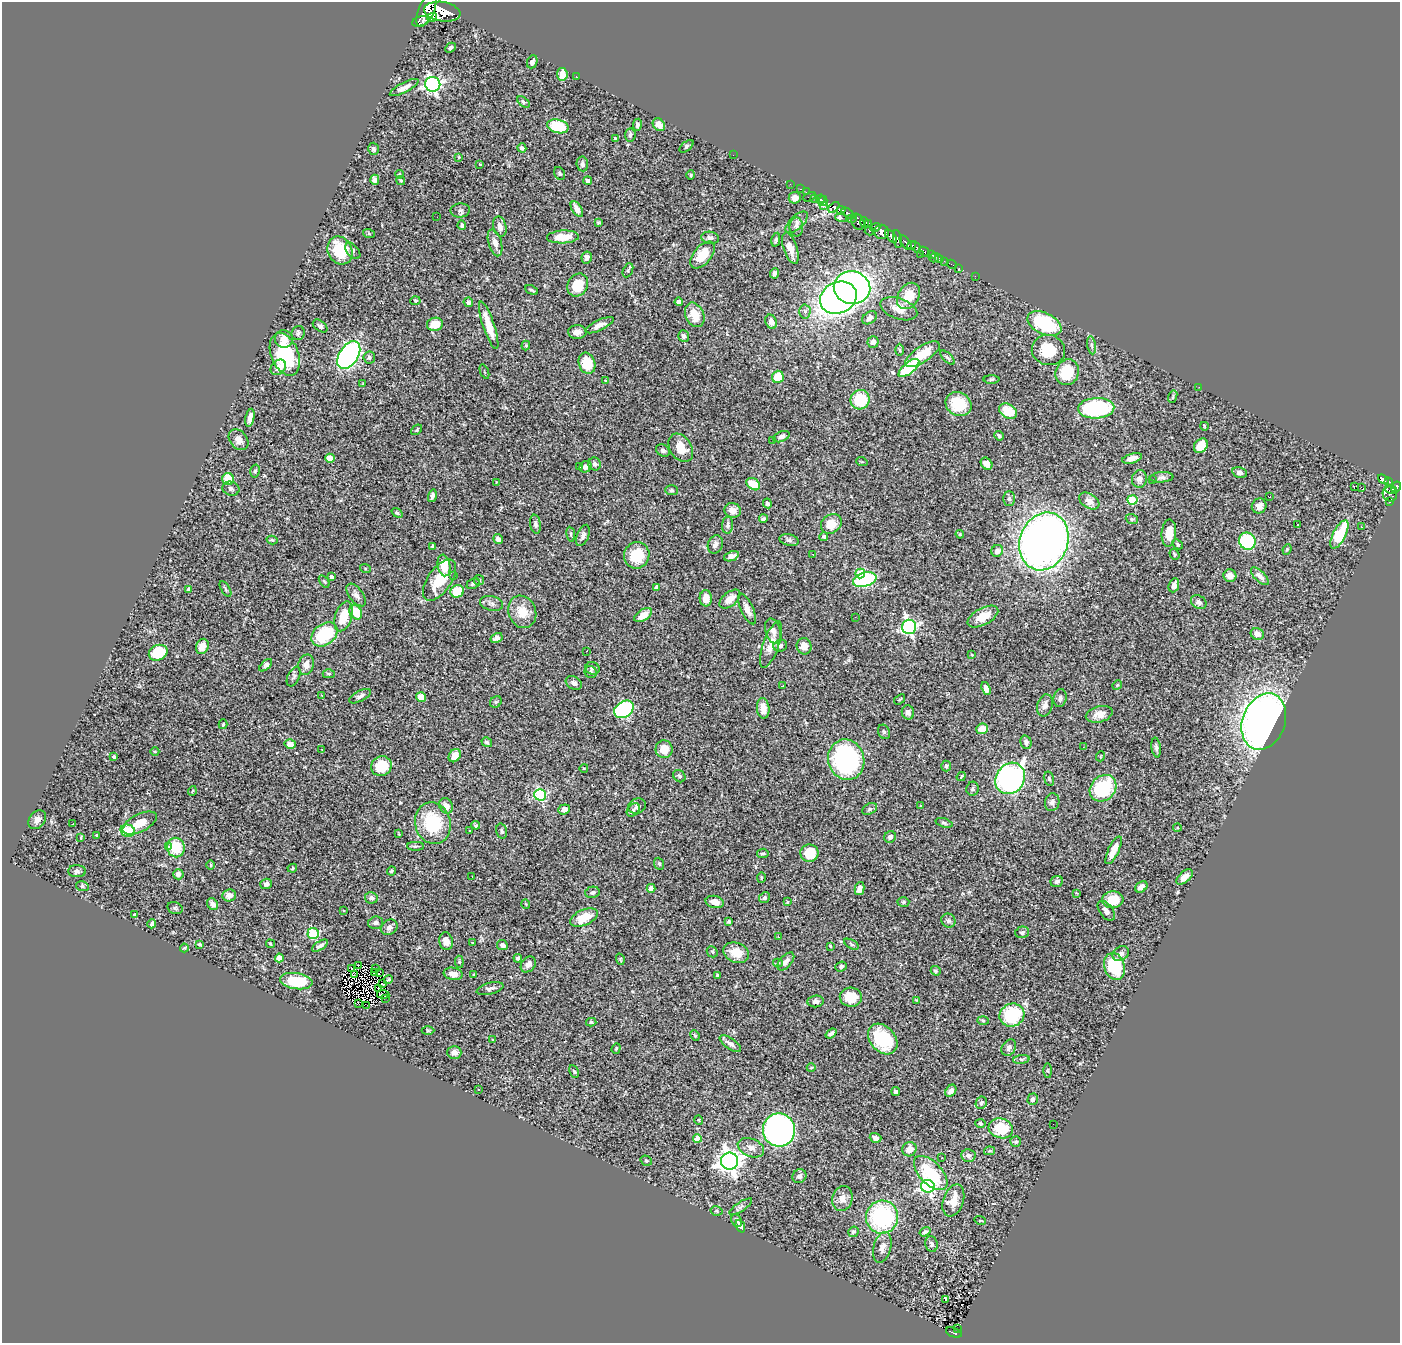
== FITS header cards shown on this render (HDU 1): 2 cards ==
NAXIS1  =                 1398
NAXIS2  =                 1341

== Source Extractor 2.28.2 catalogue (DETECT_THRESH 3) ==
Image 1398 x 1341 px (HDU 1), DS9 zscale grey, 1 PNG px = 1 image px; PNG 1402 x 1345 px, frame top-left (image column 1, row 1341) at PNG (2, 2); each listed source drawn as its Kron ellipse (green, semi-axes under 4 px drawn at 4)
Background 0.81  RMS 0.025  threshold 0.074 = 3 sigma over >= 5 px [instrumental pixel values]
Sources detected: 456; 3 with non-positive FLUX_AUTO (blend fragments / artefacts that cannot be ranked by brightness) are neither listed nor drawn; the other 453 listed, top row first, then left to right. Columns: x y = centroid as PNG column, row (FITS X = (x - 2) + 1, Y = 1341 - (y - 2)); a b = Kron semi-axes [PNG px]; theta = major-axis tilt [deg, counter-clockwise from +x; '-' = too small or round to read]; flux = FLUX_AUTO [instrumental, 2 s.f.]
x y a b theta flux
427 10 18 8 66 1300
442 12 18 9 -9 1900
432 17 5 3 - 120
421 21 9 4 16 270
450 48 6 4 44 4.2
532 62 7 5 66 5.3
562 74 6 5 - 18
576 76 3 2 - 2.5
433 84 7 7 - 460
404 87 16 5 27 10
523 102 7 4 -37 2.7
637 125 6 4 83 5
659 125 7 5 -47 12
558 126 11 6 -14 59
630 135 6 5 - 4.6
615 138 4 3 - 1.5
687 146 8 4 39 3
522 148 5 4 - 4.8
373 149 6 5 - 4.4
733 155 2 2 - 80
459 157 3 3 - 1.4
582 164 7 6 - 6
480 165 3 2 - 1.4
560 173 7 5 -60 3.2
399 174 4 4 - 2
691 175 4 4 - 2
375 180 5 4 - 8.4
588 180 4 4 - 3.7
401 181 5 4 - 2.5
790 184 2 2 - 5.8
800 189 3 2 - 12
806 192 2 2 - 6.5
809 197 6 3 26 25
795 198 6 6 - 10
815 198 3 2 - 6.7
820 199 5 3 - 38
823 201 5 3 - 36
824 206 3 3 - 9
834 207 6 4 42 220
577 209 8 5 -56 12
460 210 9 7 4 5.2
841 210 4 4 - 99
848 213 8 4 -39 170
437 217 2 2 - 6.3
841 218 6 3 -15 8.4
852 218 5 2 - 92
797 222 14 6 43 7.8
858 222 8 6 -62 240
865 222 5 4 - 55
598 223 4 4 - 1.7
869 223 3 3 - 24
462 225 4 4 - 2.8
500 227 10 6 -77 8.9
796 227 9 7 -90 6.5
875 227 5 4 - 160
869 231 5 3 - 67
881 232 7 7 - 440
369 234 6 4 -20 2
891 236 8 4 -48 340
563 237 16 6 3 29
710 238 9 6 -8 4.5
897 239 9 4 -81 130
776 240 7 4 78 2.9
495 243 14 6 -74 13
906 243 8 4 -55 220
911 245 4 3 - 92
916 247 6 4 -56 130
790 248 16 6 -71 18
340 250 14 12 -64 67
353 251 9 5 -50 4.1
924 252 6 3 -45 37
921 254 3 2 - 14
702 255 16 9 50 35
931 255 3 3 - 39
587 257 6 5 - 6.3
934 258 5 3 - 9.3
939 259 4 3 - 28
944 261 2 2 - 5
952 264 5 2 - 6.1
959 268 3 2 - 5.4
628 270 7 4 66 3.1
775 273 5 4 - 5.1
975 276 2 2 - 6.3
578 285 12 10 57 40
852 288 18 16 -11 820
531 290 7 3 -24 2.5
909 296 14 10 58 38
838 298 19 15 24 890
415 301 5 4 - 1.9
468 302 5 4 - 4.4
679 302 4 4 - 5.2
899 309 19 10 -19 23
805 312 7 5 87 5.3
695 315 12 9 -65 31
870 318 8 5 37 7.9
771 322 7 5 -65 12
435 324 8 6 10 26
1044 324 18 10 -25 120
489 325 25 5 -71 34
600 325 15 5 25 9.7
320 326 8 5 -37 4.9
577 332 9 7 -1 8.6
298 333 7 6 - 4.3
684 336 6 5 - 6.2
284 339 9 8 - 11
873 342 5 5 - 6.5
526 345 5 4 - 2.1
1092 345 9 4 -81 4.2
900 350 6 4 -88 2.4
1048 350 17 15 -8 56
285 354 22 13 -68 110
923 354 20 8 33 44
349 355 15 9 57 500
369 357 6 6 - 4.1
947 358 9 4 -44 3.4
587 363 11 8 -72 49
278 367 9 6 47 12
909 368 12 5 39 110
484 372 7 2 -69 1.4
1067 372 13 11 64 62
778 377 6 6 - 32
991 379 8 4 1 2.3
605 381 4 3 - 1.5
363 383 3 2 - 1.1
1199 387 3 2 - 1.7
1173 397 6 4 71 1.9
860 400 10 9 - 65
958 404 13 11 -33 54
1096 408 18 10 3 190
1008 411 10 7 -31 40
250 418 9 4 79 8.7
1204 426 4 2 - 1.4
417 430 6 4 41 2.3
999 436 5 3 - 3.3
781 437 8 5 22 6.7
239 440 11 8 -51 12
773 440 3 3 - 6
1201 446 8 6 50 23
681 448 15 11 -58 27
663 450 7 5 -34 4.3
330 458 5 4 - 42
1132 458 10 4 16 10
862 462 6 3 -18 1.4
595 464 6 6 - 5.5
987 464 6 5 - 9.7
579 467 3 2 - 1.3
586 467 6 5 - 6.9
255 471 7 4 77 3.3
1240 472 7 5 -14 4.3
1162 477 12 5 5 4.7
228 479 6 6 - 51
1139 479 9 7 83 8.1
1384 479 6 3 -35 120
1152 480 3 2 - 1.6
496 482 3 3 - 1.4
1388 482 4 3 - 93
753 484 7 5 -36 30
1354 486 3 3 - 12
1361 487 2 2 - 1700
1396 487 5 4 - 250
231 489 8 7 - 5.2
672 490 6 5 - 2.5
1391 490 6 4 -14 120
1390 494 7 7 - 180
432 496 6 3 77 5.8
1270 497 2 2 - 1.4
1009 498 7 6 - 3.8
1132 500 5 5 - 78
1089 501 11 7 -32 11
1390 502 3 3 - 19
767 503 5 4 - 3.8
1259 506 8 7 - 8.5
733 510 8 7 - 10
397 513 6 4 -36 2.7
763 519 4 3 - 2.8
1132 519 6 5 - 2.6
535 524 9 5 -80 4.7
831 524 11 9 36 28
1298 524 3 2 - 2.2
728 525 8 5 86 4.9
1361 527 2 2 - 1.4
1169 533 13 7 86 24
571 534 7 4 -82 2.6
960 534 4 4 - 1.6
583 535 11 6 68 6.6
1339 535 15 6 63 83
824 536 4 4 - 3
498 539 5 4 - 7.5
272 540 5 4 - 2.1
789 540 9 5 -14 4.4
1044 541 29 24 69 1400
1247 541 9 8 - 120
715 544 9 7 66 7.9
1178 544 6 4 -42 2.4
433 546 4 4 - 2.9
1287 549 5 4 - 2.2
997 551 6 5 - 8.1
813 554 2 2 - 1.2
1174 554 6 4 -54 2.2
637 555 13 12 - 54
731 556 8 4 21 9.5
444 565 11 6 -79 34
365 568 5 3 - 1.7
860 574 5 4 - 43
453 575 2 2 - 23
1230 576 6 6 - 12
1260 576 11 5 -45 8.8
332 577 4 3 - 6
439 580 24 12 55 48
479 580 5 5 - 2.2
865 580 12 7 17 190
324 581 7 3 -55 2.2
473 584 7 5 25 3.2
1174 585 7 5 67 9.4
657 587 4 4 - 6
189 589 4 3 - 4.3
225 589 9 3 -60 2.8
457 591 7 6 - 47
356 595 13 7 -53 7.6
706 598 8 6 -87 15
730 599 12 7 39 16
1199 602 8 6 -35 7.1
492 603 12 7 -13 6.3
747 609 17 6 -65 13
356 612 8 6 -59 41
522 612 16 13 -69 28
643 615 10 5 32 21
344 616 15 8 72 38
983 616 17 8 29 25
855 617 3 2 - 1.6
909 627 7 7 - 390
773 631 13 7 -73 11
324 634 14 10 38 90
1257 634 7 5 -26 11
497 638 6 4 29 7
771 645 24 8 71 19
202 646 8 6 69 15
780 646 7 6 - 4.4
804 646 8 7 - 17
587 651 2 2 - 1
158 653 9 7 24 58
972 655 4 3 - 1.5
266 665 8 4 45 4.8
306 665 10 7 77 12
592 668 7 6 - 3.6
591 672 6 5 - 4.2
329 674 6 4 0 2.1
294 677 10 6 65 4.4
574 683 8 6 -28 6.3
1117 685 5 4 - 1.8
783 686 3 2 - 1.3
986 688 7 4 -70 8.3
322 696 4 3 - 1.3
360 696 12 5 28 5.6
421 697 5 4 - 16
1060 698 9 6 82 5
899 699 6 3 35 1.5
496 702 6 5 - 2.5
1045 705 11 7 73 9.4
763 708 10 6 -85 15
624 709 10 8 34 220
908 712 7 6 - 7.2
1099 714 14 8 15 14
1264 721 29 21 69 1100
223 724 5 4 - 3
982 729 6 5 - 18
884 732 7 5 -62 2.8
487 742 5 4 - 2.9
1026 742 7 5 -75 5.5
290 744 5 5 - 12
1083 747 2 2 - 1
1156 747 10 4 -82 4.7
322 749 2 2 - 1
664 749 9 8 - 25
155 751 4 3 - 1.5
455 756 7 5 55 16
1101 756 5 3 - 1.4
114 757 4 3 - 3.1
846 760 20 18 -72 290
381 766 10 9 - 47
946 766 5 5 - 4.1
584 768 4 3 - 1.1
679 776 7 5 -48 5
961 777 5 3 - 2.9
1010 778 16 14 55 440
1049 779 7 5 -74 3
1103 788 14 12 45 110
973 789 7 6 - 3.5
192 791 5 3 - 1.3
540 795 6 5 - 220
1052 802 9 7 80 7
446 806 8 6 -62 14
637 806 9 7 18 5.2
921 806 3 3 - 1.3
564 809 6 5 - 10
870 809 8 5 26 3.6
633 810 7 5 47 4.5
37 820 10 7 50 9.6
140 823 18 9 27 24
433 823 21 17 -74 98
944 823 8 4 -17 3.1
72 824 3 2 - 24
476 825 4 3 - 2
1177 828 4 3 - 1.3
128 831 7 6 - 60
469 831 3 2 - 0.97
502 831 7 5 -76 3.3
399 834 4 2 - 1.4
97 835 3 2 - 1.3
81 837 3 2 - 1.4
890 837 6 5 - 5.8
415 846 8 4 1 3.3
169 847 3 3 - 3.6
176 847 10 9 - 48
1114 850 15 5 65 23
763 853 6 4 8 3.2
809 853 9 9 - 37
659 864 6 5 - 2.6
211 865 5 3 - 1.5
292 868 5 4 - 2.1
77 871 9 6 -2 5.1
391 871 4 3 - 2.3
178 874 5 5 - 6.9
472 877 2 2 - 0.99
1185 877 10 5 41 11
761 878 5 3 - 1.7
1057 881 6 5 - 4.8
266 884 6 5 - 4.5
82 886 6 5 - 2.7
1141 887 7 5 38 8.1
651 888 4 4 - 10
860 889 6 5 - 9.3
592 892 7 5 13 4.4
1076 893 4 3 - 1.3
229 895 7 6 - 12
371 898 6 5 - 6
764 898 6 5 - 4.4
1113 900 11 8 3 42
715 902 9 6 -13 12
787 902 4 3 - 1.3
903 902 6 4 2 3.1
213 904 6 5 - 7.6
526 904 5 3 - 1.3
175 908 8 5 -15 3.2
343 911 3 2 - 1.4
1106 911 11 6 -54 8.2
135 915 3 3 - 2.4
584 918 14 7 24 35
729 921 4 3 - 3.5
948 921 7 6 - 4.6
376 923 7 6 - 4.3
152 924 4 3 - 3.8
389 927 9 7 42 7.9
1022 932 7 6 - 3.9
313 933 6 5 - 120
778 937 3 2 - 2
446 941 9 7 -78 11
473 943 3 2 - 1.1
200 944 3 3 - 2.7
270 944 5 3 - 2.5
851 944 8 4 -28 2.9
502 945 6 5 - 7.2
320 946 9 4 32 5.8
830 946 4 2 - 1.3
184 948 4 4 - 1.7
712 952 6 5 - 2.6
736 953 13 10 -20 28
1121 953 9 6 33 7.4
279 958 4 4 - 31
518 958 4 3 - 3.1
620 959 6 4 -72 1.9
786 961 11 6 48 8.9
459 962 6 4 -83 2.2
778 963 5 4 - 2.2
528 964 9 6 51 9.1
359 965 3 2 - 1.2
841 966 6 5 - 4.6
1114 966 14 10 -72 95
351 968 4 2 - 2.6
375 969 3 2 - 1.5
936 971 5 4 - 2.6
374 972 3 2 - 1.3
380 972 4 2 - 3.2
354 974 3 2 - 1.4
453 974 9 6 -10 12
474 975 3 2 - 1.7
718 975 4 3 - 3.9
388 980 4 3 - 2.9
296 981 16 8 -8 66
382 984 3 2 - 1.1
379 989 3 2 - 2
490 989 14 5 15 6.2
383 994 6 2 -7 0.86
851 997 11 9 -1 35
385 998 3 2 - 5
917 1000 4 3 - 1.4
816 1001 8 6 6 6.6
358 1003 4 2 - 1.5
367 1005 2 2 - 1.8
1012 1015 12 11 - 100
983 1021 6 4 -2 2.1
591 1022 5 4 - 3.7
428 1031 6 4 0 2.2
831 1033 6 4 38 4.9
695 1035 5 4 - 2.2
883 1039 17 12 -48 94
493 1040 4 2 - 1.1
730 1044 12 5 -35 7.7
616 1048 5 4 - 1.9
1009 1048 9 6 58 5.6
454 1052 7 6 - 9.1
1021 1059 8 4 6 3.6
811 1068 4 3 - 1.3
574 1071 7 4 -63 2.3
1048 1071 7 4 -89 2.3
478 1089 3 3 - 4.9
951 1091 6 5 - 8.4
896 1092 4 4 - 4.1
1033 1099 6 5 - 5.1
981 1103 6 5 - 4
699 1120 5 3 - 1.3
980 1123 5 4 - 3.2
1053 1124 2 2 - 1.1
1001 1128 12 10 -16 61
779 1130 16 16 - 660
697 1138 4 4 - 25
875 1138 6 5 - 7.4
1016 1141 5 5 - 3.1
751 1148 14 8 -23 12
909 1149 7 7 - 17
989 1151 5 4 - 1.9
968 1156 7 6 - 5.8
942 1158 2 2 - 0.86
646 1161 6 5 - 2.6
730 1161 8 8 - 1400
931 1173 21 11 -46 87
799 1176 7 6 - 6.1
928 1186 6 6 - 370
842 1199 12 10 76 13
953 1200 16 10 71 24
741 1207 13 4 33 4.9
717 1211 6 4 -12 2.3
882 1217 16 16 - 190
737 1220 6 5 - 4.6
980 1220 6 2 -15 1.3
740 1226 6 4 -67 8
853 1232 5 5 - 2.9
925 1232 6 4 35 3.9
931 1244 8 6 -76 4.9
882 1247 16 8 75 11
946 1299 3 3 - 9.1
958 1329 4 2 - 13
954 1332 8 4 -21 99
At the frame edge (FLAGS 8, measured only in part): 1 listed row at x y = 427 10
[3 non-positive-flux detections neither listed nor drawn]